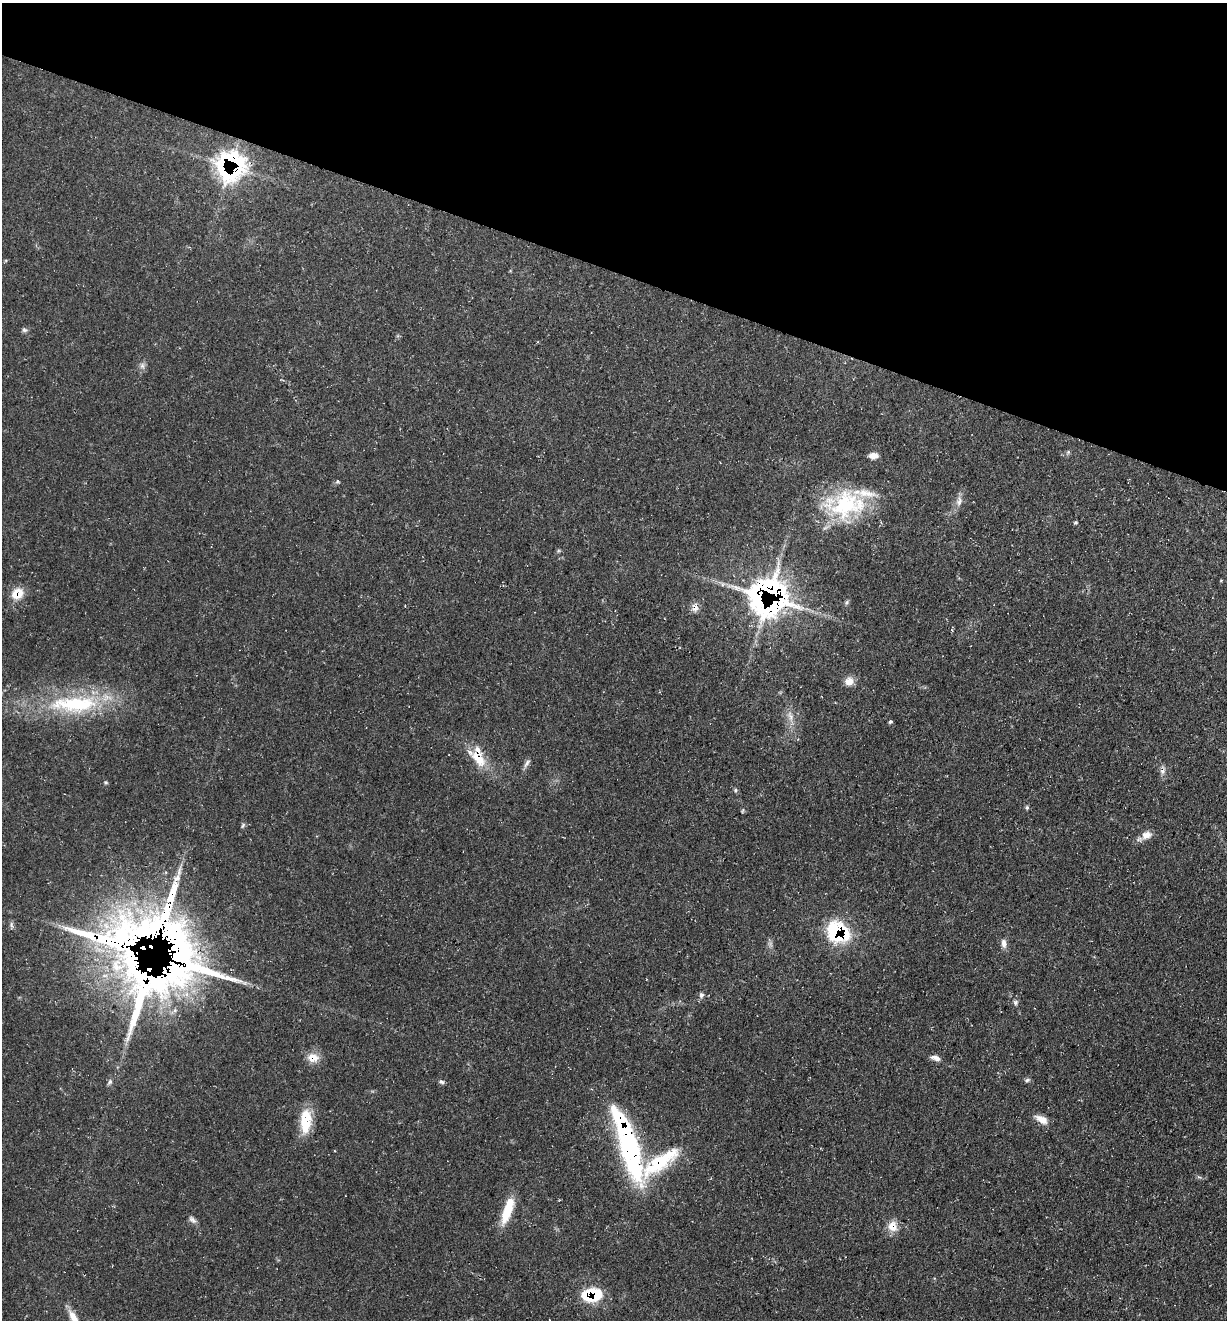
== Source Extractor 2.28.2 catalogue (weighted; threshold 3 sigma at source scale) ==
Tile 2 of 4 x 4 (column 2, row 1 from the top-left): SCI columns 1359-2583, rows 3954-5271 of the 5290 x 5272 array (HDU 1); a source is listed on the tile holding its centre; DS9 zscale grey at full resolution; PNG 1229 x 1322 px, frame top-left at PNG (2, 3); no overlay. Shown black and unused: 21% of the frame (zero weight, under 3 of 4 exposures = <1% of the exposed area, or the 3 px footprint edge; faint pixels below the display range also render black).
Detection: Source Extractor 2.28.2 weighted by HDU 2 'WHT'; one run over the whole footprint, this tile lists its part. Background 0.163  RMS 0.0072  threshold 0.0326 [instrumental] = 3 sigma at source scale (4.5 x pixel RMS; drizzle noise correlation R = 1.50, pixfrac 1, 0.05/0.05 arcsec/px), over >= 5 px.
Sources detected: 55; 1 cosmic-ray / hot-pixel residue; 1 long thin detection or spike segment (spike, bleed or trail) — not listed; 11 inside a brighter listed object's ellipse — not listed separately; the other 42 listed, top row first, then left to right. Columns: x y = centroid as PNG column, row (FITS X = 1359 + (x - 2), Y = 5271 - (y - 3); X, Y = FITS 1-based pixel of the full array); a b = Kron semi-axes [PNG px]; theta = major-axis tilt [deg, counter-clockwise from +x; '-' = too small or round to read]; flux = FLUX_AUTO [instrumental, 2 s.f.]
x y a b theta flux
230 166 28 26 78 120
25 330 8 5 -15 1.6
142 366 9 6 76 2.6
1068 452 6 5 - 1.3
873 456 11 8 3 4.4
337 481 5 5 - 1
959 501 14 7 73 4.5
845 504 53 35 2 72
1075 522 4 4 - 1.1
17 594 14 11 28 13
768 596 36 36 - 230
847 602 7 4 60 1.4
695 608 9 8 - 4.3
849 681 11 10 - 5.9
74 704 76 23 1 77
790 716 15 7 -68 5.2
890 722 4 3 - 1.5
478 759 26 11 -46 18
527 763 13 6 56 2.7
735 790 6 5 - 1.2
1027 808 5 5 - 1.2
243 825 8 4 55 1.1
1146 835 15 10 23 5.9
158 924 140 59 25 360
838 932 27 23 -27 50
1004 943 13 7 -80 3.8
701 995 8 6 74 2
1016 1003 7 5 39 1.8
313 1058 15 12 -9 8.8
935 1058 14 6 -18 3.8
1027 1080 7 5 12 1.6
110 1082 7 6 - 1.8
442 1082 7 5 -29 1.6
1041 1119 17 8 -28 6.8
306 1121 28 12 86 23
628 1144 52 22 -78 100
660 1162 88 26 23 72
508 1210 33 10 71 21
192 1220 12 6 -43 2.7
893 1226 14 13 - 8.2
591 1294 24 15 6 30
74 1318 22 8 -59 7.8
Overlapping masked pixels (flux is a lower limit): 12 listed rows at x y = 230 166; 17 594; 768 596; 695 608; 478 759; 158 924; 838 932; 313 1058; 628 1144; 660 1162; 893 1226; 591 1294
Isophote crosses this tile's border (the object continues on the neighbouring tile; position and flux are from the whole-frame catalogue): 1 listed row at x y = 74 1318